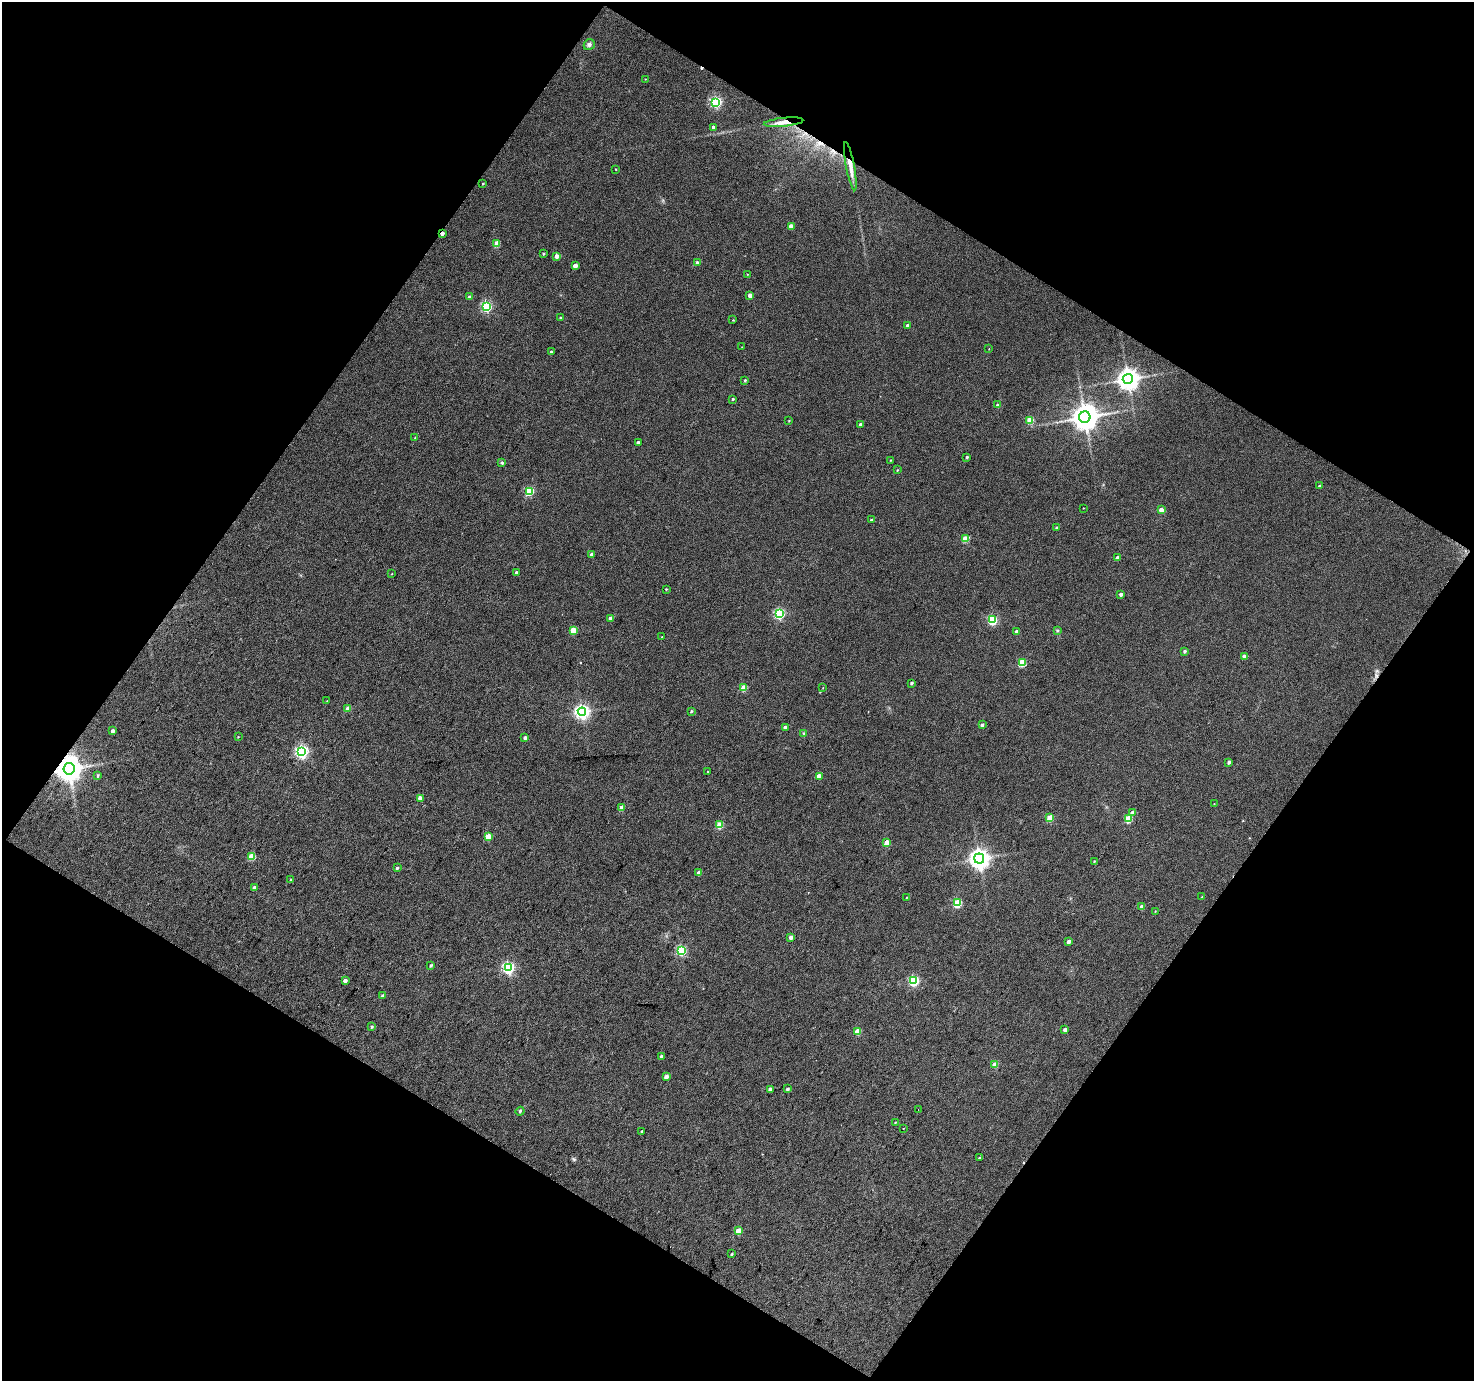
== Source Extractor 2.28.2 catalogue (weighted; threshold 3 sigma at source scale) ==
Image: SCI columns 2-2945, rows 117-2874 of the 2946 x 2973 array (HDU 1 of 3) = the unmasked area's bounding box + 8 px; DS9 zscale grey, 2 x 2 block average (1 PNG px = mean of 2 x 2 image px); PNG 1476 x 1383 px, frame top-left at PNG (2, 2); each listed source drawn as its Kron ellipse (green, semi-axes under 4 px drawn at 4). Shown black and unused: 49% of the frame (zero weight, under 3 of 4 exposures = <1% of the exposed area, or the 3 px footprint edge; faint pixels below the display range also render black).
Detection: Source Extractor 2.28.2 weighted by HDU 2 'WHT'. Background 0.0818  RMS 0.012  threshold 0.0547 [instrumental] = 3 sigma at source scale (4.5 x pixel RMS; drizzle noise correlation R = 1.50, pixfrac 1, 0.0396/0.0396 arcsec/px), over >= 5 px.
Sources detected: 128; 2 cosmic-ray / hot-pixel residue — neither listed nor drawn; the other 126 listed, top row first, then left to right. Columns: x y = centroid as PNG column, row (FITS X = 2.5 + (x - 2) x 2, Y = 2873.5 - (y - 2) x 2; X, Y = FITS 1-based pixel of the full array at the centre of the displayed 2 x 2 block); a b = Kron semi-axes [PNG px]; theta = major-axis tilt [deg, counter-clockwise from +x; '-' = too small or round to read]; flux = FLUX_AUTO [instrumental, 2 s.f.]
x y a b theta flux
589 45 6 5 - 8
645 79 2 2 - 1.4
716 102 4 4 - 370
784 122 20 4 6 27
713 127 3 2 - 8.5
850 166 24 4 -79 32
616 169 2 2 - 1.7
483 184 2 2 - 2.5
791 226 3 3 - 21
442 233 3 2 - 13
497 243 3 3 - 57
543 253 2 2 - 3.1
557 256 3 3 - 23
698 263 3 3 - 11
575 266 3 3 - 20
747 274 2 2 - 1
750 295 3 2 - 15
470 297 3 3 - 5.7
486 306 4 3 - 300
560 318 3 2 - 3.4
733 320 2 2 - 1.8
907 325 2 2 - 8.1
742 347 2 2 - 0.9
989 349 2 2 - 1.1
551 352 2 2 - 4.6
1128 379 5 5 - 2300
745 380 3 2 - 3.5
733 399 2 2 - 3.9
997 405 3 3 - 2.8
1085 417 6 5 - 3800
1030 420 3 3 - 87
789 421 3 2 - 1.9
861 424 3 2 - 8.2
415 438 2 2 - 1
638 442 3 3 - 4.4
967 457 2 2 - 3.7
891 460 2 2 - 2.2
502 463 4 3 - 3.2
897 470 3 2 - 2.4
1319 486 3 2 - 3.9
529 491 3 3 - 170
1083 508 2 2 - 1.2
1161 510 3 3 - 29
871 520 2 2 - 2.9
1057 527 3 3 - 5.9
966 539 3 3 - 88
591 554 3 2 - 5.5
1117 558 3 3 - 17
516 572 3 3 - 5.7
392 574 2 2 - 1.3
666 589 3 2 - 2.6
1121 594 3 2 - 8.3
779 614 4 3 - 300
610 619 3 3 - 17
992 620 3 3 - 230
573 630 3 3 - 79
1057 630 4 2 - 2.4
1017 632 3 3 - 17
662 637 2 2 - 1.9
1185 651 3 3 - 5.8
1244 656 3 3 - 11
1022 663 3 3 - 120
912 683 2 2 - 5.5
744 688 3 3 - 64
823 688 2 2 - 1.1
327 701 2 2 - 1.1
348 708 3 3 - 20
691 711 3 2 - 3.8
582 712 4 4 - 820
982 725 3 3 - 5.8
785 727 3 2 - 9
113 731 3 2 - 11
804 733 3 2 - 2.2
238 737 3 2 - 1.7
525 738 3 2 - 9.3
302 751 4 4 - 550
1229 762 3 3 - 7.4
69 769 6 5 - 3800
708 772 2 2 - 2.2
98 776 3 3 - 3.9
819 776 3 3 - 28
420 798 3 3 - 16
1214 804 3 2 - 1.3
622 808 3 3 - 34
1132 813 4 3 - 13
1050 818 3 3 - 73
1128 819 3 3 - 91
720 825 3 3 - 76
488 836 3 3 - 50
887 842 3 3 - 44
252 856 3 3 - 76
979 858 5 5 - 1800
1094 861 3 2 - 1.9
397 868 3 2 - 5
699 873 3 3 - 19
291 880 3 2 - 2.5
254 888 3 3 - 7.3
906 897 2 2 - 1.6
1202 897 3 2 - 1.3
957 903 3 3 - 140
1142 907 3 3 - 24
1155 911 3 2 - 1.5
791 937 3 3 - 13
1069 941 3 3 - 14
681 950 4 3 - 250
431 965 3 3 - 4.4
508 968 4 4 - 450
345 981 3 2 - 15
914 981 4 3 - 240
383 996 3 2 - 10
372 1027 3 2 - 3.8
1065 1030 3 3 - 12
858 1031 3 3 - 48
662 1056 3 2 - 10
995 1065 3 3 - 36
666 1077 3 2 - 21
770 1089 3 3 - 11
787 1089 3 3 - 5.5
918 1109 2 2 - 1.4
520 1111 4 3 - 3.7
895 1122 3 2 - 2
903 1128 2 2 - 3.5
642 1131 3 2 - 4.1
979 1158 3 2 - 2.8
738 1231 3 3 - 54
732 1254 3 2 - 3.3
Overlapping masked pixels (flux is a lower limit): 4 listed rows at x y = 784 122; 850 166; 442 233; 69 769